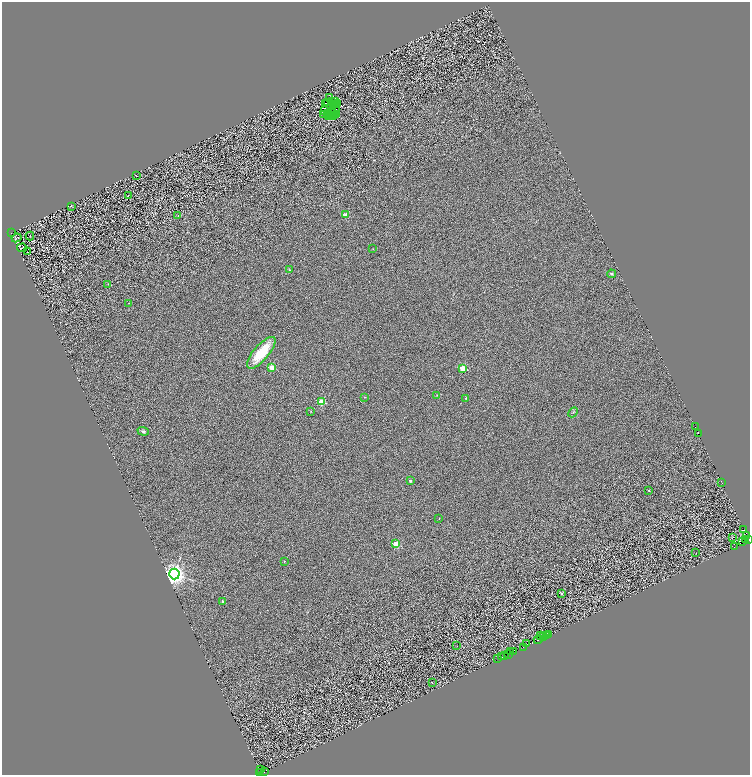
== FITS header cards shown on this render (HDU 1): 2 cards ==
NAXIS1  =                 1496
NAXIS2  =                 1546

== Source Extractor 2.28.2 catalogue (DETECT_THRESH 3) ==
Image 1496 x 1546 px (HDU 1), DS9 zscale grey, zoomed out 1/2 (1 PNG px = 2 x 2 image px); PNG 752 x 777 px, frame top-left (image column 1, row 1546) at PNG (2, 2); each listed source drawn as its Kron ellipse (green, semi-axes under 4 px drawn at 4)
Background 0.637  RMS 1.3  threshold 3.92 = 3 sigma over >= 5 px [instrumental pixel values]
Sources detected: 144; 64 cannot appear on this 1/2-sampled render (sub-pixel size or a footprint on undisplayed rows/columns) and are neither listed nor drawn; the other 80 listed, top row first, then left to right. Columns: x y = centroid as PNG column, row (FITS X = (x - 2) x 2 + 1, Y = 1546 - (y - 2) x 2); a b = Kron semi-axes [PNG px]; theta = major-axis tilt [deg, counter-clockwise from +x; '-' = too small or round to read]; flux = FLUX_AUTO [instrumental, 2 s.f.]
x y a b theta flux
329 97 2 2 - 250
335 101 3 1 - 110
328 102 3 1 - 32
331 102 3 3 - 140
326 104 2 2 - 48
334 104 3 1 - 140
337 104 3 2 - 89
333 105 3 1 - 16
334 109 5 2 - 26
325 111 3 2 - 13
331 111 2 1 - 77
333 113 2 1 - 24
328 114 2 1 - 81
336 114 2 1 - 120
323 115 2 1 - 67
328 116 2 2 - 53
331 116 2 1 - 97
334 116 2 1 - 110
137 176 2 1 - 150
128 195 2 1 - 58
71 206 3 2 - 120
178 215 2 2 - 230
345 215 2 2 - 4600
11 233 2 1 - 940
30 236 4 1 - 130
16 238 5 3 - 220
22 248 5 1 - 180
373 249 3 2 - 99
28 252 2 1 - 63
290 270 4 3 - 260
612 274 4 3 - 320
108 284 3 2 - 130
129 303 3 2 - 110
261 353 20 7 49 10000
272 367 2 2 - 5900
463 368 3 2 - 7700
437 395 3 2 - 140
365 397 2 2 - 120
466 398 2 2 - 180
322 402 3 3 - 11000
311 411 3 3 - 160
573 412 5 2 - 270
695 427 2 1 - 1400
143 431 5 4 - 470
698 433 2 1 - 2200
410 481 3 3 - 390
722 482 3 1 - 2100
649 490 2 2 - 270
439 518 2 2 - 99
744 530 3 2 - 2900
747 535 2 1 - 1900
732 538 4 1 - 73
749 539 3 2 - 2700
746 540 2 1 - 520
743 542 3 1 - 400
396 544 2 2 - 5900
734 546 2 1 - 460
696 553 2 1 - 46
284 561 3 3 - 130
174 574 5 5 - 170000
562 593 2 2 - 710
222 601 3 2 - 360
549 634 2 1 - 210
541 635 2 2 - 300
547 635 3 1 - 230
544 637 3 2 - 2100
538 640 4 2 - 7100
527 644 2 1 - 230
456 646 2 1 - 120
523 647 2 1 - 150
513 651 4 2 - 3800
511 652 3 1 - 5200
508 654 2 1 - 260
504 656 2 1 - 5300
502 657 2 1 - 3100
498 658 3 2 - 470
432 682 2 2 - 600
261 770 2 1 - 1000
265 771 2 1 - 1200
260 773 3 1 - 2300
At the frame edge (FLAGS 8, measured only in part): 1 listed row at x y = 749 539
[64 sub-pixel or undisplayed-footprint detections neither listed nor drawn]